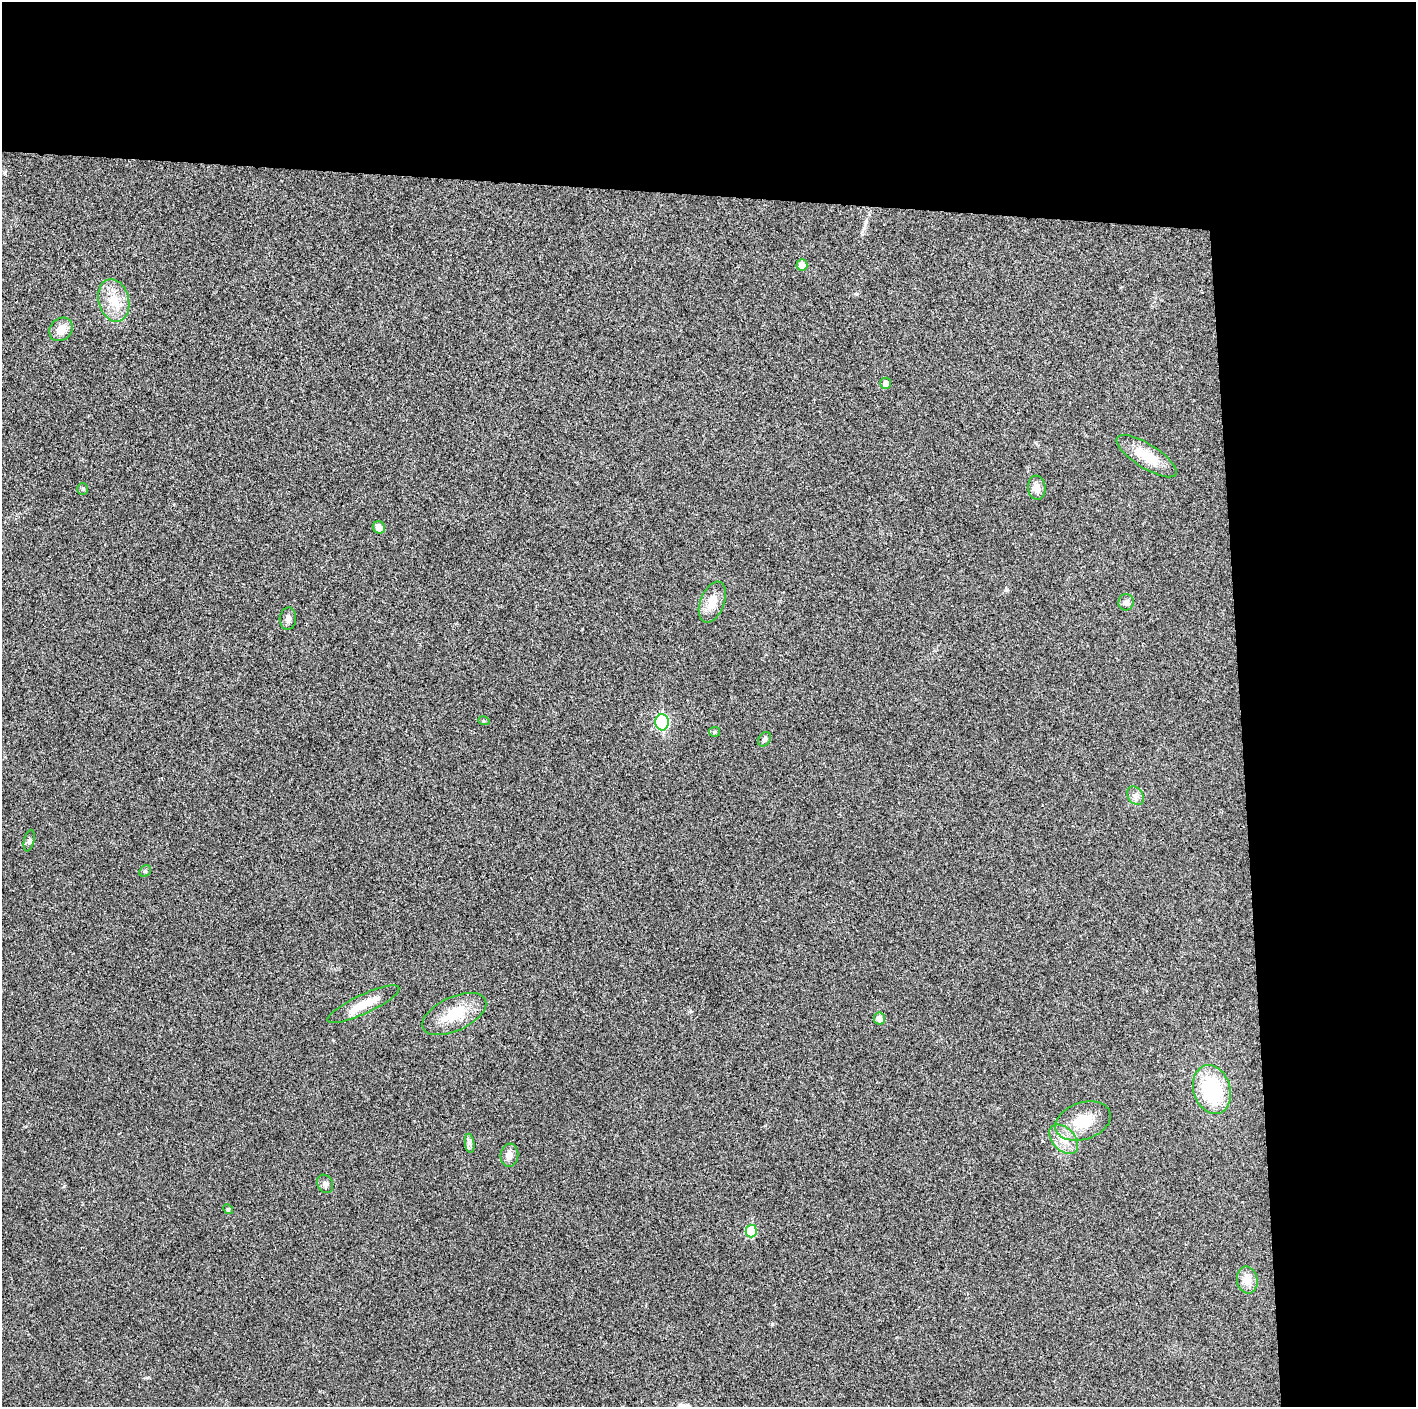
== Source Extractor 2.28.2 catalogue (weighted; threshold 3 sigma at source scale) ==
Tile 3 of 3 x 3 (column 3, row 1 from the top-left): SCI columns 2828-4241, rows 2817-4221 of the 4252 x 4226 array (HDU 1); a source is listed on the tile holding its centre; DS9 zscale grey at full resolution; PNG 1418 x 1409 px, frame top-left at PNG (2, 2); each listed source drawn as its Kron ellipse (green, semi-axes under 4 px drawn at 4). Shown black and unused: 24% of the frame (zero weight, under 3 of 4 exposures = <1% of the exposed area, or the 3 px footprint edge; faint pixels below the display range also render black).
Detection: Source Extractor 2.28.2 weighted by HDU 2 'WHT'; one run over the whole footprint, this tile lists its part. Background 0.0204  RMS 0.0055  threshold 0.025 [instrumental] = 3 sigma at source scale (4.5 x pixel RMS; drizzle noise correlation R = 1.50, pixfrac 1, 0.05/0.05 arcsec/px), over >= 5 px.
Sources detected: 30; all 30 listed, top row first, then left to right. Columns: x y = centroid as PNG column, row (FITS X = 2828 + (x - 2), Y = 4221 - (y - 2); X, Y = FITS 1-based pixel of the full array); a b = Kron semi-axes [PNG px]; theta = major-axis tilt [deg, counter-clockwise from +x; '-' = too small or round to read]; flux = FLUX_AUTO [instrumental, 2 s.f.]
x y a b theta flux
802 265 5 5 - 4.6
114 300 22 15 -76 12
61 329 13 10 44 6.3
886 383 5 5 - 3
1147 456 35 12 -32 15
1037 488 12 9 -83 4.5
83 489 6 5 - 0.77
379 527 6 6 - 4.6
712 602 21 12 69 8.4
1126 602 8 7 - 2.2
288 619 11 8 86 2.3
484 721 6 3 -17 0.55
662 722 8 6 -90 69
714 732 5 5 - 0.72
764 739 8 5 56 1.3
1136 796 10 7 -54 2.5
29 841 11 5 77 1.4
145 871 6 5 - 0.99
363 1004 39 9 25 11
454 1014 34 17 25 19
879 1019 6 5 - 3.8
1212 1090 25 18 -73 42
1083 1121 28 18 18 17
1064 1139 17 11 -46 7.5
470 1143 9 4 -82 1.7
509 1155 11 9 84 3.7
325 1184 10 7 -59 1.9
228 1209 5 4 - 0.61
751 1231 6 5 - 22
1247 1280 13 10 -78 6.7
Unlisted compact peaks at least as high as the median listed source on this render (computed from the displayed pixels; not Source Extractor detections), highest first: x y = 772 1324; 64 1186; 147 1378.